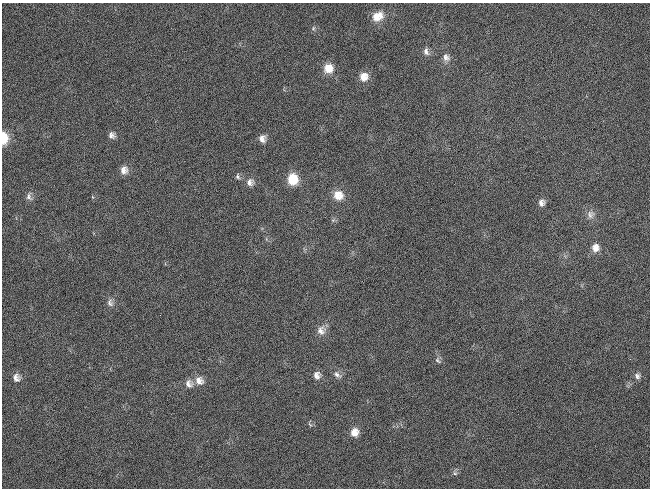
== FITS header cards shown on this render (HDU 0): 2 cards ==
NAXIS1  =                  648 / length of data axis 1
NAXIS2  =                  486 / length of data axis 2

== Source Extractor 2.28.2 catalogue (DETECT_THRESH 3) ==
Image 648 x 486 px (HDU 0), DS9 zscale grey, 1 PNG px = 1 image px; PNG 652 x 490 px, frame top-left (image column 1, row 486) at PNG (2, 3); no overlay
Background 118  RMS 26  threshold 78.7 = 3 sigma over >= 5 px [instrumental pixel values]
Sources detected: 30; all 30 listed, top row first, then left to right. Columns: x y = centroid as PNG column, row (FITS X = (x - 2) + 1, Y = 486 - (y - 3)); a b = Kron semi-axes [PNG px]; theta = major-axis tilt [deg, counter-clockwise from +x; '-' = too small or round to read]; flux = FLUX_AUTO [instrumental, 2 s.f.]
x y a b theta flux
377 16 15 11 25 23000
313 28 6 4 61 2900
426 51 10 7 -75 6900
446 57 11 9 -65 9300
328 68 11 11 - 24000
364 77 10 10 - 18000
111 135 8 8 - 7500
4 138 13 7 -88 30000
262 139 9 8 - 10000
124 170 10 9 - 12000
238 176 7 5 -78 3800
292 179 11 10 - 45000
250 182 10 9 - 9900
338 195 13 12 - 23000
29 197 10 7 -75 7100
541 203 9 8 - 8200
591 214 12 10 83 11000
595 248 10 9 - 13000
110 303 11 8 -77 8100
321 330 13 12 - 13000
438 360 11 6 -55 4800
317 375 10 9 - 10000
337 375 12 7 -40 8000
637 376 9 8 - 7200
16 378 10 9 - 10000
199 381 12 11 - 15000
189 384 11 10 - 12000
310 424 8 3 -45 2400
354 432 10 9 - 17000
455 473 6 5 - 3700
At the frame edge (FLAGS 8, measured only in part): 1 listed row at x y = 4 138